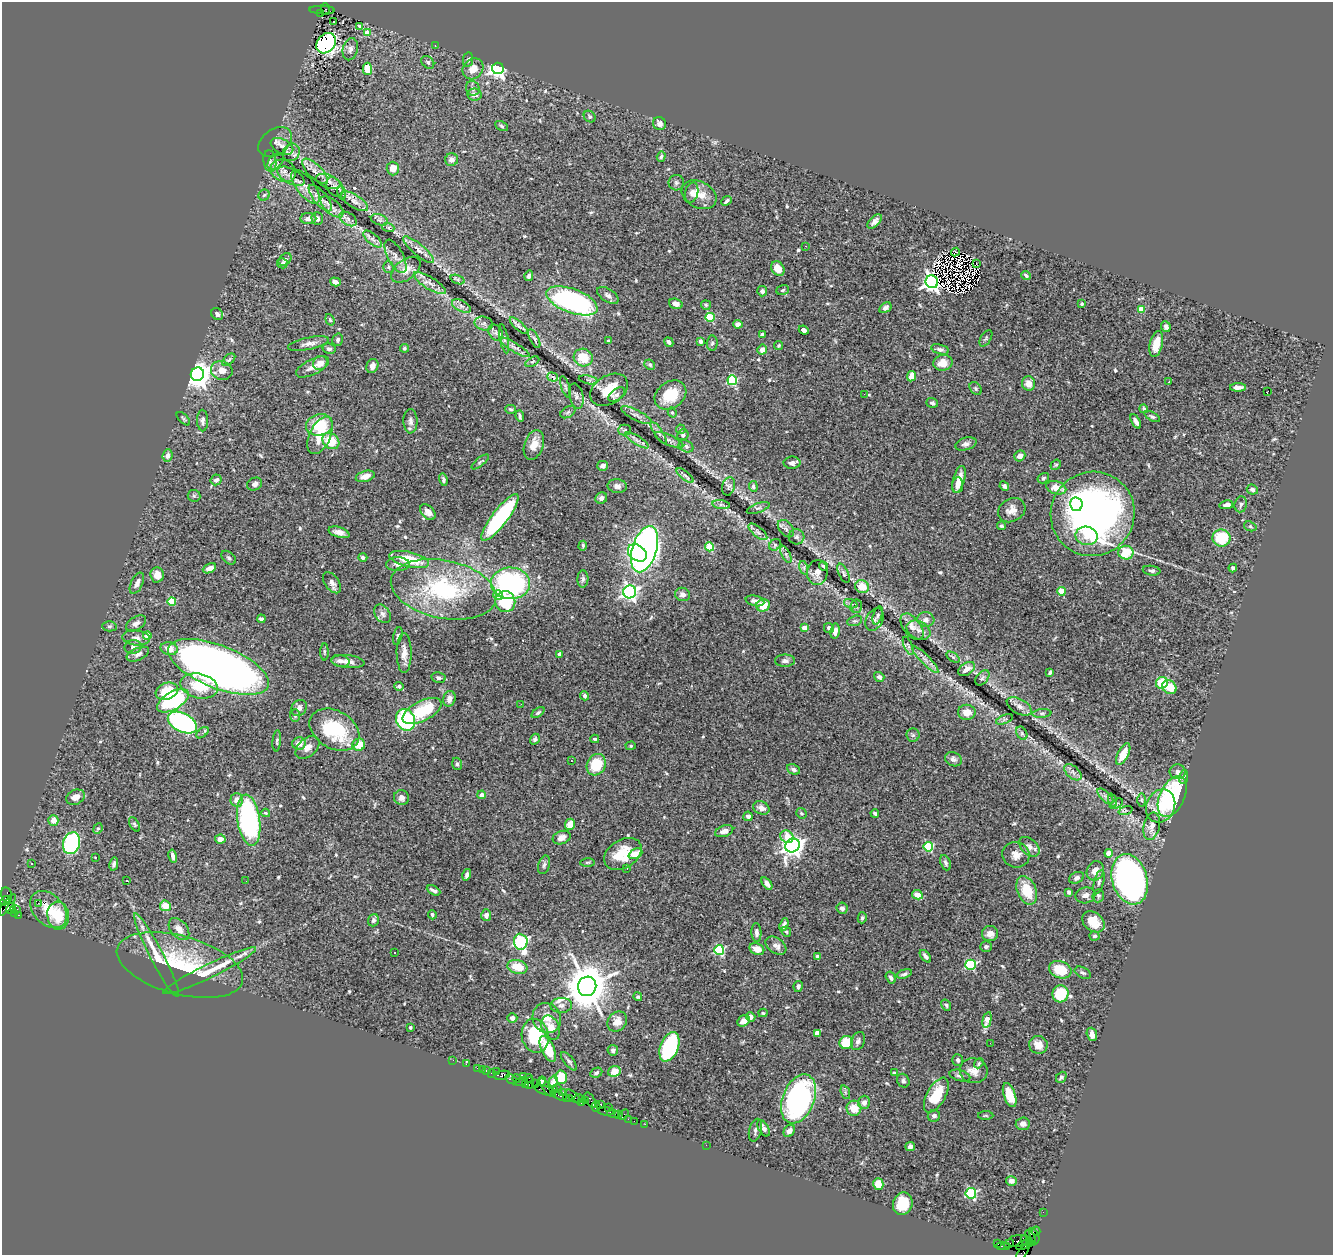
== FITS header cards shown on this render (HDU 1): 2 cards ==
NAXIS1  =                 1331
NAXIS2  =                 1253

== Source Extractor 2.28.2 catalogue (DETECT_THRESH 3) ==
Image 1331 x 1253 px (HDU 1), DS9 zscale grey, 1 PNG px = 1 image px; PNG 1335 x 1257 px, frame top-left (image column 1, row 1253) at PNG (2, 2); each listed source drawn as its Kron ellipse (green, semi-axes under 4 px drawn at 4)
Background 2.24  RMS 0.045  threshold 0.136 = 3 sigma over >= 5 px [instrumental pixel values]
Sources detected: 587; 3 with non-positive FLUX_AUTO (blend fragments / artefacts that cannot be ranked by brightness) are neither listed nor drawn; of the other 584, the 500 brightest by FLUX_AUTO listed and drawn (84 fainter detections omitted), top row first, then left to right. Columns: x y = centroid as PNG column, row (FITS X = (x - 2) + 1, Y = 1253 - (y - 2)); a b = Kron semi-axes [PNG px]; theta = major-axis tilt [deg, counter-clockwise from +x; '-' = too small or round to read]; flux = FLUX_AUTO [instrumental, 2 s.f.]
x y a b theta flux
325 9 6 3 -86 340
322 10 12 3 -2 350
321 14 4 3 - 390
334 21 3 2 - 9.7
360 26 3 3 - 5
367 33 4 4 - 54
326 43 11 8 50 620
435 45 3 2 - 6
350 49 11 7 76 14
468 60 7 5 81 6.5
428 62 7 5 -44 6.6
498 68 6 5 - 1200
367 69 6 4 -87 46
473 69 11 9 46 35
473 88 7 6 - 9.3
474 95 7 6 - 22
590 117 6 5 - 6
660 124 7 6 - 16
502 126 7 4 -29 5.5
275 142 18 12 36 21
282 146 12 7 -26 16
291 152 9 8 - 14
661 157 5 4 - 5.2
452 160 6 6 - 18
270 161 11 6 -82 12
275 162 9 6 46 9.7
393 169 7 6 - 29
283 171 13 10 -28 25
315 171 17 7 -44 22
291 176 15 7 -28 21
328 181 13 6 -21 14
676 183 8 7 - 7.4
305 187 20 8 -53 27
335 187 10 7 -54 11
341 192 7 4 -74 5.6
692 193 10 6 75 12
264 195 6 5 - 6
699 195 18 13 -27 47
320 198 16 6 -50 21
354 201 15 6 -32 17
726 201 6 3 43 7
332 207 14 7 -41 20
317 218 6 6 - 11
308 219 8 5 1 12
348 219 9 6 -33 12
379 220 9 5 -18 8
875 221 9 5 46 13
388 227 6 4 -19 5.4
373 239 11 5 -42 12
805 246 3 2 - 4.4
418 250 19 5 -40 19
955 252 4 2 - 4.9
395 256 18 7 -62 17
285 259 7 5 42 11
282 263 5 5 - 5.4
976 264 3 2 - 5.1
388 267 5 5 - 4.5
778 269 8 6 -56 37
406 270 17 10 38 29
1026 275 5 3 - 5.5
529 276 5 3 - 8.9
458 279 7 4 -18 5
335 282 5 4 - 15
932 282 6 6 - 1600
430 283 18 6 -31 22
783 290 6 5 - 6.5
762 291 5 5 - 12
608 295 12 6 -33 13
572 301 27 12 -20 620
676 304 7 5 -19 13
1082 304 3 3 - 4.5
706 305 5 5 - 5.1
461 306 10 5 -27 11
885 308 7 4 31 9.3
1141 309 4 4 - 63
217 314 6 5 - 11
710 317 4 4 - 160
330 320 6 4 -70 4.9
484 323 9 6 -14 11
738 324 4 4 - 17
519 326 11 4 -41 10
1166 327 5 4 - 11
804 330 5 4 - 12
496 333 9 6 -57 10
762 334 4 3 - 6.6
986 338 9 5 59 5.6
504 339 15 4 -79 7.6
534 339 10 4 -64 7
338 340 6 5 - 6.8
608 341 3 3 - 6.9
700 341 4 3 - 8.2
669 342 5 3 - 8
712 343 7 5 88 6.6
308 344 21 6 12 17
1156 344 13 6 76 47
779 345 4 4 - 4.5
514 347 17 4 -31 15
404 348 4 4 - 4.5
329 349 6 5 - 8.4
940 349 9 4 -15 8
762 350 5 4 - 18
583 358 9 8 - 70
229 360 8 4 44 5.9
532 362 7 4 29 5.6
320 363 7 6 - 26
943 363 9 7 11 35
650 365 5 5 - 6.1
372 366 7 5 69 17
312 367 18 7 27 27
222 370 11 9 -16 28
197 374 7 6 - 3800
911 376 5 4 - 28
553 377 5 4 - 11
588 380 10 3 -11 4.6
732 380 5 5 - 240
1169 382 3 2 - 6.8
1028 383 7 6 - 26
565 387 11 4 -71 7
1238 387 8 3 0 15
976 388 7 5 -53 6.4
609 390 20 14 32 76
1268 391 3 2 - 26
864 394 2 2 - 9
617 395 9 5 37 11
670 395 17 13 35 94
576 396 13 7 -76 11
932 403 6 4 -19 7
511 409 5 4 - 6.1
1144 409 4 4 - 5.2
568 412 8 5 31 6.1
672 412 5 4 - 5.2
636 415 17 5 -27 14
520 416 6 3 -82 5.7
1152 416 8 4 -26 6.3
183 419 8 3 -45 4.1
203 420 11 5 -88 11
410 421 12 7 -89 13
1136 421 8 4 -63 15
319 425 13 10 13 98
681 429 5 4 - 6.1
625 430 6 5 - 5.8
658 433 12 4 -56 9.6
320 435 20 10 66 68
683 435 6 5 - 7.2
637 440 13 3 -32 11
669 440 15 5 -26 13
331 441 9 7 -39 74
966 444 11 6 17 12
534 445 15 9 71 37
686 446 8 5 -29 9.7
167 456 6 5 - 15
1020 456 6 5 - 15
480 462 10 3 40 5
792 463 8 6 0 12
1056 465 6 4 39 4.6
602 466 5 5 - 13
685 475 10 4 -39 8.1
365 476 10 5 15 22
1043 478 6 5 - 6
959 479 14 5 74 33
216 480 6 5 - 11
443 480 6 4 -77 7
255 484 8 6 26 12
957 485 8 5 83 17
617 486 9 7 -5 14
729 486 9 6 74 6.8
753 486 5 4 - 5.1
1004 486 5 4 - 8.1
1056 488 10 6 -16 34
1252 490 5 5 - 10
194 496 6 6 - 5.3
601 498 6 5 - 11
1076 504 7 6 - 330
1241 504 8 6 81 7.9
721 505 9 4 -8 7
1226 505 7 4 11 13
758 508 12 4 19 8
1012 510 14 11 28 27
428 512 9 6 -48 16
1093 514 42 41 - 1300
500 517 29 8 52 400
1001 526 4 4 - 5.5
1250 526 6 4 -19 4.6
786 529 10 6 -50 12
339 532 11 5 -17 19
758 532 11 5 -40 11
1087 536 11 9 -12 51
797 537 8 7 - 11
1221 538 9 8 - 120
775 545 6 5 - 5.6
583 546 5 3 - 4.4
709 547 4 4 - 120
644 549 24 12 73 1600
637 553 10 7 -37 290
1126 553 8 7 - 94
786 554 9 4 -65 7.8
363 557 4 4 - 6.3
229 558 8 5 -40 6.9
409 559 20 7 -13 110
398 564 12 7 1 15
823 566 4 2 - 5
209 568 7 4 25 24
804 568 7 4 -72 6.6
1233 568 4 4 - 5.6
1152 571 9 5 -9 7.8
817 573 12 10 82 19
843 573 10 5 -64 7.4
157 575 7 6 - 28
583 579 8 5 88 7.8
137 583 11 6 64 15
332 583 12 7 -54 14
510 583 19 16 -3 490
862 587 7 6 - 52
444 589 53 29 -11 360
1061 591 4 4 - 82
630 592 6 6 - 960
682 594 7 6 - 13
498 595 5 5 - 24
172 601 4 4 - 120
755 601 9 5 -12 16
505 602 10 10 - 140
851 604 7 4 -18 7.6
763 605 7 6 - 52
856 606 7 6 - 7.4
382 614 10 7 -54 13
878 615 9 4 73 6.2
261 619 4 3 - 8.2
875 619 12 8 59 13
926 620 8 7 - 16
855 621 8 4 18 5.7
136 623 11 6 31 14
109 626 7 5 1 5.6
912 627 15 8 -53 21
804 628 4 4 - 37
829 628 5 4 - 8.1
918 630 12 9 -27 19
835 631 8 4 81 17
147 635 4 4 - 43
398 636 9 4 77 6.1
136 638 14 7 -6 16
908 646 9 3 -67 5.2
133 647 8 7 - 11
169 649 9 6 -13 33
324 652 8 3 -89 4.2
404 653 20 7 -90 28
138 654 12 6 24 15
560 654 4 4 - 38
953 657 7 4 -36 5.4
925 659 18 4 -46 18
340 661 9 6 -12 14
785 661 10 6 0 11
348 662 17 6 -5 21
219 667 53 21 -21 3500
967 669 9 6 32 21
1050 673 4 3 - 5.3
879 677 5 4 - 9.3
438 678 7 5 -12 9.2
982 678 9 5 49 7.6
1162 683 6 5 - 98
199 686 19 12 -13 99
399 686 5 4 - 7.5
1169 687 8 6 -39 60
167 691 11 8 21 78
585 696 4 4 - 9.9
449 699 8 6 73 19
173 701 17 9 30 320
521 704 2 2 - 9.9
1019 706 14 7 -29 19
299 708 9 7 51 14
422 711 21 10 27 150
967 712 9 7 0 30
538 713 7 4 37 5.4
1042 713 9 4 5 7
295 715 6 5 - 6.1
1004 719 9 3 21 5
405 720 11 9 -64 300
182 723 15 9 -27 550
334 730 27 19 -30 210
202 733 7 3 40 9.5
1022 733 7 5 -61 6.8
913 735 6 6 - 7.2
535 739 6 4 55 6.4
595 739 4 3 - 5.1
277 741 10 4 84 6.2
299 743 7 6 - 25
359 745 6 6 - 53
631 746 5 4 - 4.4
308 747 14 9 42 24
1123 754 12 5 63 52
953 759 9 6 -24 11
571 761 3 2 - 4.6
457 764 6 5 - 6.6
596 765 11 9 62 96
793 769 7 5 -26 8.4
1073 772 10 6 -42 12
1177 772 8 7 - 14
1184 777 7 4 80 5.6
482 795 4 4 - 17
1105 796 10 5 -45 10
75 797 10 7 23 22
1172 797 22 12 65 360
401 798 7 7 - 14
237 800 7 6 - 24
1112 800 7 4 -71 4.8
1142 800 6 4 -90 5.7
1116 804 7 4 31 5.2
1161 806 17 14 65 59
761 808 8 6 -23 19
1126 810 7 4 20 6.2
266 813 4 3 - 5.3
801 813 5 5 - 4.9
875 813 4 3 - 8.4
748 816 4 4 - 8.3
53 820 5 5 - 30
249 820 26 11 -82 590
134 824 8 4 -62 5.7
570 824 5 5 - 37
1152 826 14 8 78 20
98 829 5 4 - 4.4
724 831 9 5 19 17
562 837 9 6 22 19
787 837 7 6 - 50
220 839 5 4 - 23
72 843 11 8 70 460
792 845 7 6 - 2000
928 847 5 5 - 200
1029 847 12 8 -43 17
1109 853 4 4 - 52
623 854 20 14 32 81
635 854 7 4 25 35
1016 855 14 12 -17 27
173 856 7 4 -77 12
95 857 3 2 - 6.3
587 862 7 3 1 4.5
32 863 3 2 - 5.7
946 863 8 5 -68 8.1
114 864 7 4 79 8
544 865 9 5 74 8.2
627 868 3 2 - 9.8
1095 871 10 8 59 26
467 875 6 3 75 9.2
1076 878 8 5 23 10
1130 879 26 17 -74 1500
127 881 3 2 - 4.9
246 881 2 2 - 4.7
1099 882 12 5 75 9.9
767 883 7 4 -54 15
433 890 7 3 -28 8.2
1027 890 15 9 -67 89
1069 892 4 4 - 9.1
6 895 7 5 -78 440
917 895 5 4 - 28
1085 895 10 8 11 16
1098 896 6 5 - 6.4
5 901 5 3 - 650
38 903 3 2 - 700
7 905 13 4 54 1000
165 906 5 5 - 44
11 908 6 3 61 700
842 908 6 5 - 11
17 909 2 2 - 35
48 910 21 15 -46 74
15 914 3 3 - 83
19 915 3 2 - 560
432 915 4 4 - 6.8
486 915 6 5 - 13
58 916 14 11 -82 84
862 918 5 4 - 6.7
373 920 6 5 - 9.9
1093 922 12 9 -41 48
784 925 7 4 71 10
179 929 13 8 -50 27
786 932 5 4 - 4.9
756 933 9 5 -86 10
990 934 8 7 - 20
1094 936 5 4 - 6.1
521 942 8 7 - 420
776 946 11 7 -35 20
986 946 6 5 - 6.2
757 949 7 5 -22 31
719 950 5 5 - 280
394 952 3 2 - 10
157 955 47 6 -63 71
925 956 7 3 -51 8.5
817 957 4 3 - 10
180 965 65 29 -15 240
971 965 5 5 - 250
517 967 10 7 -16 64
1060 970 11 8 -21 92
209 971 51 7 26 82
1083 973 9 5 -28 7.7
904 974 8 4 18 7.2
891 978 6 4 -60 9.5
587 986 10 9 - 13000
798 986 5 4 - 7.9
1060 994 8 8 - 110
638 997 4 4 - 5.4
561 1005 11 7 2 14
946 1005 6 4 -57 6.1
763 1013 4 4 - 4.3
751 1017 5 4 - 13
512 1018 5 5 - 12
547 1018 15 14 - 41
987 1020 8 4 77 54
617 1021 11 9 48 28
743 1021 6 5 - 19
410 1027 3 3 - 7.1
551 1028 12 8 -65 34
817 1033 4 4 - 37
1092 1034 7 5 -71 17
535 1036 17 13 -78 170
858 1041 9 6 67 12
846 1043 7 6 - 91
990 1043 2 2 - 4.5
1038 1045 9 9 - 33
669 1047 15 9 68 330
548 1049 14 6 -65 79
613 1050 5 5 - 8.6
453 1060 2 2 - 31
958 1060 6 5 - 9.8
569 1061 11 5 -51 7.7
979 1063 5 3 - 4.3
466 1064 3 2 - 30
477 1068 2 2 - 68
482 1069 2 2 - 24
487 1071 3 3 - 220
614 1071 6 5 - 39
974 1071 14 12 -10 26
496 1072 3 2 - 25
491 1073 2 2 - 18
596 1073 6 4 26 7.9
894 1073 4 3 - 4.6
502 1075 8 4 12 720
523 1076 3 2 - 330
960 1076 10 5 -15 11
561 1077 6 6 - 75
1061 1077 6 4 49 6.2
517 1078 4 3 - 340
529 1078 4 2 - 170
511 1079 6 4 -35 500
521 1081 7 3 12 200
541 1081 5 3 - 4.2
903 1081 7 6 - 7
553 1082 6 4 70 10
530 1083 6 2 70 170
525 1084 4 2 - 170
535 1084 2 2 - 110
547 1088 11 3 -54 420
558 1089 4 4 - 570
553 1090 4 4 - 210
545 1091 11 3 -19 360
562 1092 3 2 - 130
845 1092 7 4 -72 5.9
559 1095 7 3 -26 440
936 1095 19 9 61 89
1010 1095 12 6 -71 63
573 1097 9 4 -42 680
566 1098 2 2 - 97
569 1099 4 3 - 120
578 1099 4 3 - 380
799 1099 26 16 68 630
586 1100 3 2 - 93
590 1100 9 2 -60 220
582 1102 4 3 - 180
864 1102 6 6 - 15
601 1104 3 3 - 270
596 1106 5 4 - 440
608 1108 3 2 - 63
854 1108 7 7 - 45
605 1111 8 3 -8 240
613 1114 6 3 -12 160
618 1114 3 3 - 190
624 1115 6 2 56 320
934 1116 6 6 - 8.6
986 1116 7 3 -1 4.5
628 1119 2 2 - 53
634 1121 2 2 - 69
645 1124 2 2 - 46
1023 1124 7 6 - 17
764 1128 9 5 -60 16
755 1130 11 6 75 10
789 1131 7 5 54 11
706 1145 2 2 - 61
910 1146 5 4 - 11
1011 1181 5 4 - 14
878 1184 6 5 - 36
971 1193 5 5 - 330
903 1204 11 9 73 97
1043 1212 2 2 - 37
1036 1231 4 3 - 56
1034 1236 8 3 -67 270
1031 1238 8 3 -62 360
1025 1240 5 4 - 620
1018 1241 11 5 9 720
1029 1243 3 3 - 120
998 1244 2 2 - 31
1009 1244 5 3 - 150
1023 1245 8 3 25 370
1003 1246 6 2 1 130
1022 1252 11 3 54 110
At the frame edge (FLAGS 8, measured only in part): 1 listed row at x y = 1022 1252
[84 fainter detections neither listed nor drawn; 3 non-positive-flux detections neither listed nor drawn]